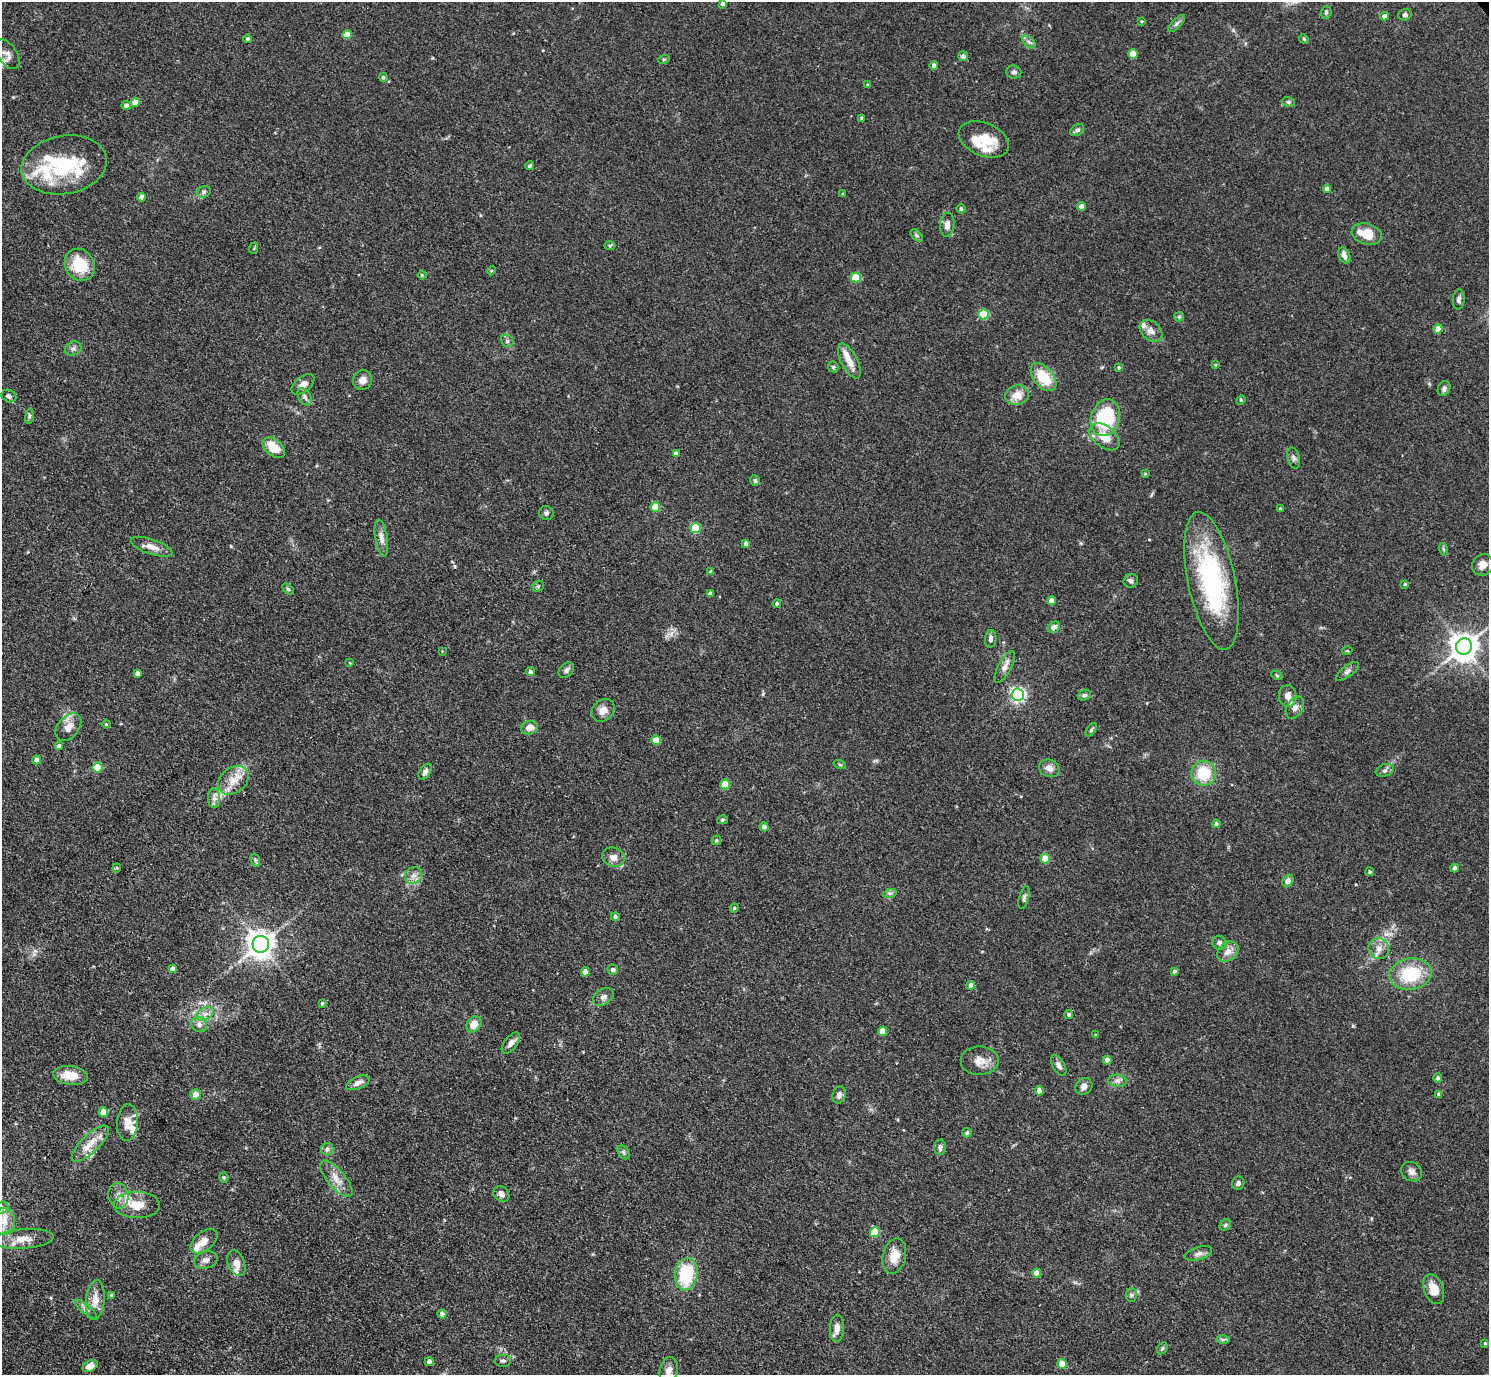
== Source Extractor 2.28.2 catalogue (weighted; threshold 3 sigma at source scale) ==
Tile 7 of 4 x 4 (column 3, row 2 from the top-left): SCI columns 2978-4464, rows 3046-4418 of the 5954 x 5950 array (HDU 1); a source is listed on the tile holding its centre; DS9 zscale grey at full resolution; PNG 1491 x 1377 px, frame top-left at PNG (2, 2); each listed source drawn as its Kron ellipse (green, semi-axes under 4 px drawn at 4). Shown black and unused: <1% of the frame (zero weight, under 3 of 4 exposures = <1% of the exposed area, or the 3 px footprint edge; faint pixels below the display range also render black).
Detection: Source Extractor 2.28.2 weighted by HDU 2 'WHT'; one run over the whole footprint, this tile lists its part. Background 0.0816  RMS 0.0057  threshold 0.0256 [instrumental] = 3 sigma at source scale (4.5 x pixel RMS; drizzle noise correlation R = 1.50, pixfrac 1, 0.05/0.05 arcsec/px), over >= 5 px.
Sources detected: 221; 13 inside a brighter listed object's ellipse — not listed separately; the other 208 listed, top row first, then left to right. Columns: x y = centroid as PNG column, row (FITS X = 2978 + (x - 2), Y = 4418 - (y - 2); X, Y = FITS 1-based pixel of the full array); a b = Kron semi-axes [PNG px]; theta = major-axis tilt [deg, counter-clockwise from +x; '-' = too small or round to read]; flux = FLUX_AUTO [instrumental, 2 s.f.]
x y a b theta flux
723 4 4 3 - 1.9
1326 12 6 5 - 1
1405 15 7 5 16 1.4
1385 16 4 4 - 3.6
1142 21 4 3 - 0.54
1176 24 11 5 45 1.5
347 35 5 4 - 8.6
248 39 4 4 - 1.3
1304 39 5 4 - 0.64
1029 42 8 4 -44 1.5
7 54 17 9 -56 3.4
1133 54 5 4 - 15
963 56 5 5 - 2
664 59 6 3 18 0.62
934 65 4 4 - 2.8
1014 72 7 6 - 1.6
383 77 4 4 - 0.97
868 85 4 4 - 0.76
135 102 5 4 - 6.5
1289 102 6 5 - 0.97
126 105 4 4 - 2
862 118 4 4 - 0.86
1077 130 7 5 32 1.7
984 139 26 16 -23 16
64 165 43 29 10 39
530 165 4 3 - 0.85
1327 189 4 4 - 3.6
204 192 7 5 23 1.3
843 193 4 3 - 0.49
141 197 4 4 - 3.6
1081 206 4 4 - 3.5
961 209 5 4 - 1.2
947 225 12 7 84 3.5
1367 234 15 10 -16 12
917 235 7 4 -45 1
610 245 5 3 - 0.68
254 248 6 3 72 0.63
1344 255 8 5 -64 2.8
80 265 17 14 -59 19
491 271 4 3 - 0.56
422 275 4 4 - 0.7
856 277 5 5 - 19
1459 299 10 6 87 1.7
983 314 5 5 - 26
1179 317 5 4 - 0.73
1438 329 4 4 - 6.7
1151 331 13 9 -41 3.7
507 341 7 5 -46 1.2
73 349 8 6 25 1.8
849 361 19 8 -62 6.5
1215 365 3 3 - 0.49
833 367 6 5 - 0.81
1119 367 4 4 - 0.76
1043 377 16 9 -49 16
362 380 10 9 - 3.5
303 384 13 7 40 4
1444 388 8 6 63 1.9
1017 395 11 10 - 6.7
9 396 8 6 -25 1.6
305 397 10 6 -57 1.8
1241 400 5 4 - 0.66
29 416 8 4 81 0.96
1105 418 19 14 72 46
1104 437 17 10 -38 9.2
274 448 13 8 -39 9.8
676 454 4 4 - 3
1294 458 11 6 -75 1.8
1145 474 4 4 - 0.51
755 480 5 4 - 1.1
655 507 5 5 - 17
1280 509 3 3 - 1.2
546 513 7 7 - 1.7
695 528 5 5 - 29
381 538 19 6 -81 3.6
746 543 4 4 - 1.8
152 547 22 7 -19 5
1443 549 6 4 -71 0.75
1483 565 11 10 - 4.1
711 572 4 4 - 2
1131 581 7 6 - 1.6
1212 581 70 23 -78 85
1405 584 3 3 - 0.66
538 586 6 5 - 0.93
288 589 6 4 -45 0.94
710 594 4 4 - 2.3
1052 601 4 4 - 5.6
777 603 4 4 - 1.2
1054 627 6 5 - 2.7
991 639 9 6 84 1.9
1464 647 8 8 - 730
442 651 3 3 - 0.36
1347 651 5 3 - 0.52
350 663 4 2 - 0.4
1005 667 17 6 62 3.3
566 670 9 6 44 1.8
1347 671 14 5 37 1.9
530 672 5 4 - 1.5
138 673 4 4 - 2.2
1277 675 6 4 -31 0.69
1018 695 6 6 - 140
1085 695 6 5 - 1.3
1288 696 11 9 -84 3.9
1295 708 12 8 58 3
603 710 12 10 44 4.2
106 724 4 4 - 0.72
68 727 16 10 50 5.6
529 728 8 6 16 4.3
1091 730 7 3 55 0.79
656 740 5 4 - 11
59 746 4 4 - 1.1
37 760 4 4 - 3.2
840 765 6 4 -20 0.79
97 767 5 5 - 16
1049 768 11 8 -24 3.4
1385 770 9 6 18 1.5
425 772 9 5 58 1.9
1204 773 12 12 - 19
233 780 17 12 39 8.3
725 784 5 5 - 15
214 798 10 6 -90 2.5
722 820 5 4 - 0.81
1216 824 4 4 - 1.4
764 827 4 4 - 2.3
716 840 4 4 - 0.88
613 857 11 9 -22 3.8
1045 858 5 4 - 11
255 860 7 4 -71 0.99
117 868 4 4 - 0.64
1455 868 4 4 - 2.6
1370 872 4 4 - 0.87
414 875 9 8 - 3
1288 881 6 5 - 2.6
890 893 7 4 17 1.2
1024 898 12 5 75 1.5
734 908 4 3 - 0.56
615 917 4 4 - 1.5
1219 943 7 7 - 2
261 944 8 8 - 630
1379 948 11 10 - 4.1
1228 952 12 8 39 4.5
173 969 4 4 - 2.5
613 970 5 5 - 1.6
1175 971 4 4 - 1.4
585 972 4 4 - 5
1410 974 21 16 8 27
971 985 4 4 - 3.2
603 997 11 7 33 2.2
322 1003 4 3 - 0.79
205 1014 9 6 25 2.7
1069 1014 4 4 - 1.4
474 1024 9 7 55 6.2
199 1025 8 7 - 2.5
883 1031 5 4 - 10
1096 1035 4 4 - 0.57
511 1043 12 6 52 3.1
1107 1060 4 4 - 3.6
980 1061 19 14 0 6.4
1059 1066 11 6 -59 2.3
70 1075 17 9 -8 9
1438 1078 5 4 - 1.2
1118 1081 9 6 -7 2
358 1083 12 6 23 3.1
1084 1087 9 7 45 2.7
1039 1091 4 4 - 3.9
195 1094 5 5 - 3.9
1438 1094 4 4 - 0.66
839 1095 9 6 76 2.4
103 1112 5 4 - 8.1
127 1123 18 10 85 6.4
967 1133 5 4 - 1
90 1144 24 9 44 8.4
940 1147 7 6 - 1.9
327 1149 6 6 - 1.5
624 1152 7 5 -58 1.1
1411 1172 11 9 -32 2.9
224 1177 5 4 - 0.77
336 1179 22 9 -50 6.4
1238 1183 7 6 - 1.4
501 1194 8 7 - 2.6
118 1196 13 10 -80 4
137 1205 23 13 -1 10
2 1208 7 5 44 1.6
4 1222 13 10 -81 6.6
1225 1225 6 5 - 1
875 1232 5 5 - 22
23 1239 30 9 4 8
204 1241 15 9 40 5.1
1198 1254 14 6 17 2.4
894 1256 18 11 76 8.9
206 1260 12 8 15 2.9
236 1263 13 8 -68 4.1
1037 1273 4 4 - 6.7
686 1274 16 11 82 31
1434 1289 15 9 -70 7.8
111 1295 4 4 - 0.82
1131 1295 6 5 - 1.6
95 1300 20 9 84 6.6
86 1309 14 4 -39 1.9
442 1314 4 4 - 2.4
837 1328 13 7 86 4.1
1223 1340 7 4 0 1.1
1485 1343 3 3 - 0.63
1162 1348 6 4 58 0.88
503 1361 8 6 2 1.4
429 1362 4 4 - 2.1
1062 1364 5 4 - 8.2
90 1366 8 5 31 4.8
669 1371 14 9 79 4.1
Isophote crosses this tile's border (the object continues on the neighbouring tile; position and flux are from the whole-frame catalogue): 2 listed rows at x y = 2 1208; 669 1371